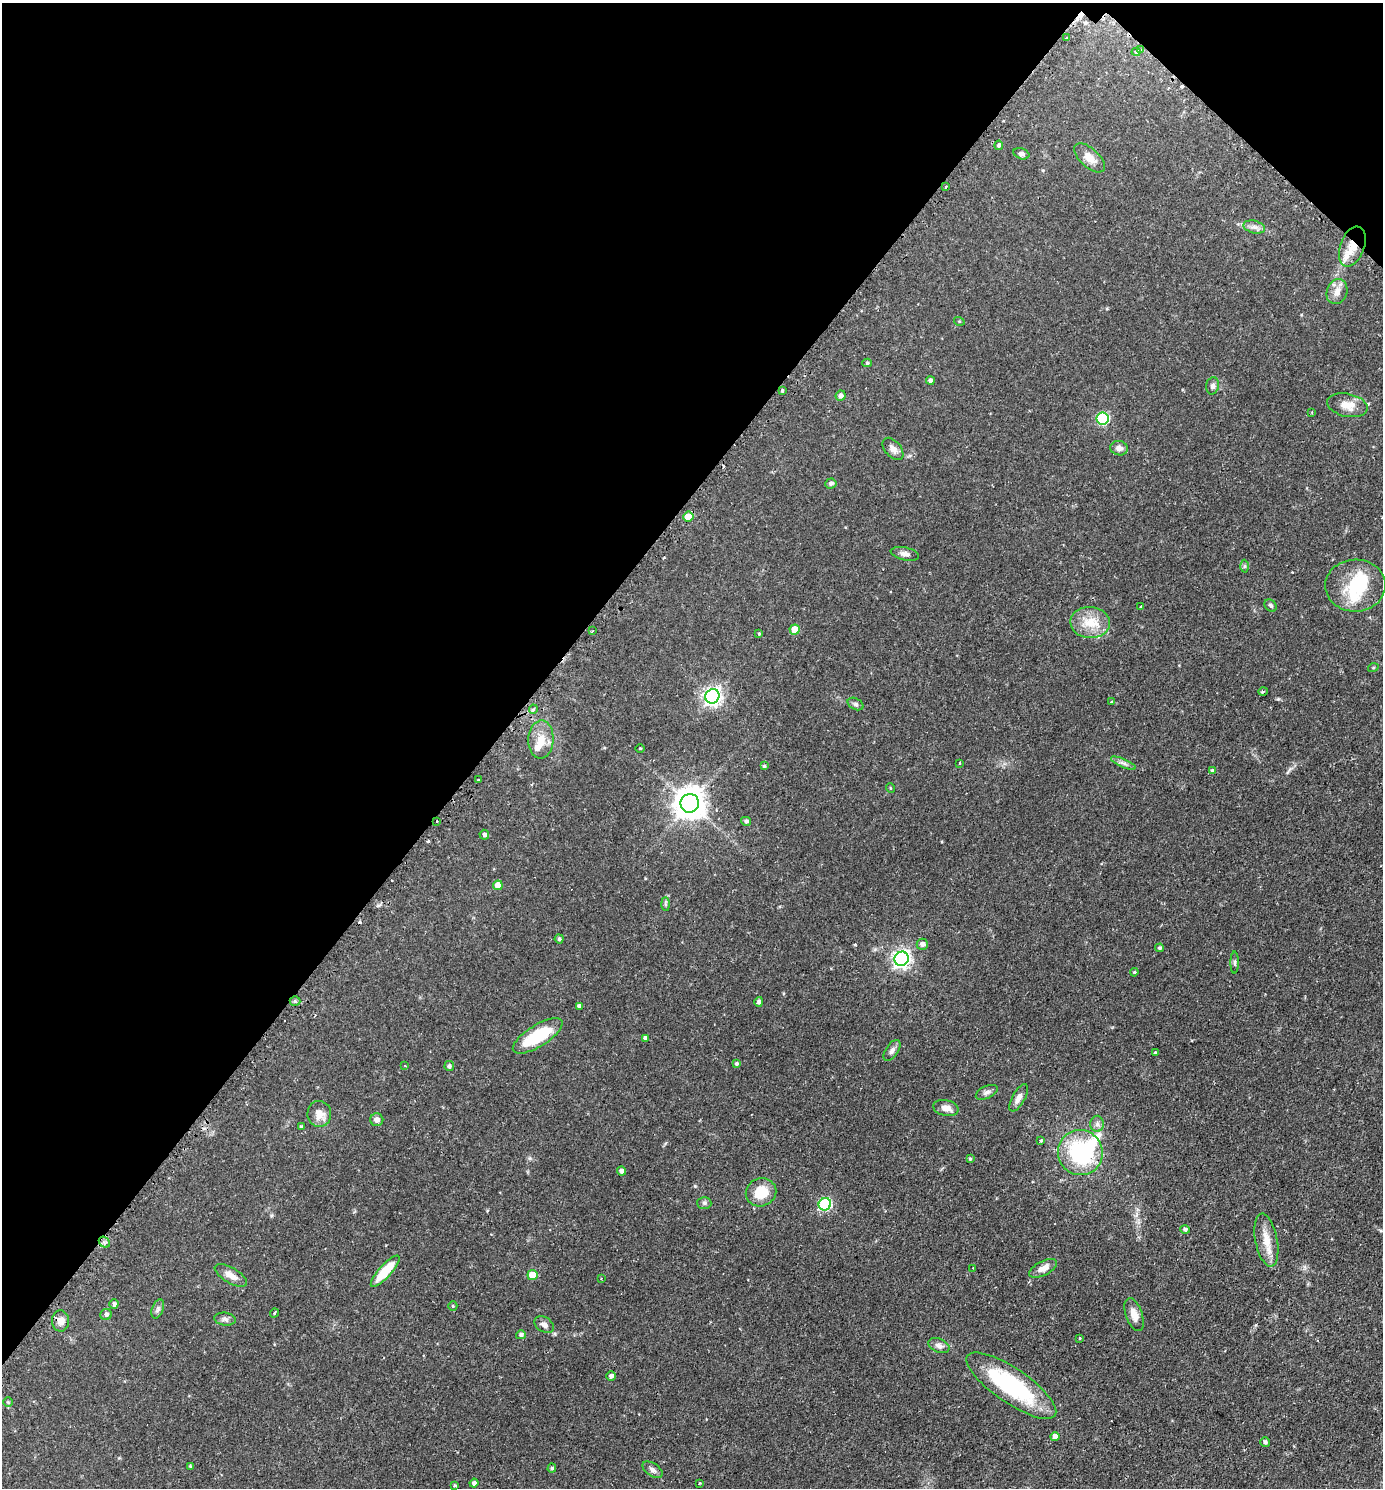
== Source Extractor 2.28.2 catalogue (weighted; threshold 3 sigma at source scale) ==
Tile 2 of 4 x 4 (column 2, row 1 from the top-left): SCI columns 1697-3077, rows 4492-5977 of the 6013 x 6010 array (HDU 1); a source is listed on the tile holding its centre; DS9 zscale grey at full resolution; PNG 1385 x 1490 px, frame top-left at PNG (2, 3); each listed source drawn as its Kron ellipse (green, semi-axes under 4 px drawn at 4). Shown black and unused: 38% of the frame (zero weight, under 2 of 3 exposures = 3% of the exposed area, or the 3 px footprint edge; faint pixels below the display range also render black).
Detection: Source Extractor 2.28.2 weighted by HDU 2 'WHT'; one run over the whole footprint, this tile lists its part. Background 0.0809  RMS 0.0053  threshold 0.0237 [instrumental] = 3 sigma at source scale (4.5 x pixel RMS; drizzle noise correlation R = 1.50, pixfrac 1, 0.05/0.05 arcsec/px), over >= 5 px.
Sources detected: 126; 3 inside a brighter object's white glare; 7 cosmic-ray / hot-pixel residue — neither listed nor drawn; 2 inside a brighter listed object's ellipse — not listed separately; the other 114 listed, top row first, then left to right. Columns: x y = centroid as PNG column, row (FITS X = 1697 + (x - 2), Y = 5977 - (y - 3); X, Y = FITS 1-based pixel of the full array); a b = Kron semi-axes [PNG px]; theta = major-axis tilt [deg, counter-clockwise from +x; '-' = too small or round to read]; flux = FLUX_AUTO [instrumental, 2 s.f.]
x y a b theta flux
1067 38 3 3 - 0.88
1140 50 4 4 - 0.95
1136 52 4 3 - 0.93
999 145 5 4 - 1.1
1021 154 8 5 -20 1.5
1090 158 19 9 -42 5.1
946 186 3 2 - 0.83
1254 227 11 6 -14 2.2
1352 246 21 12 69 10
1337 292 13 10 69 3.9
959 321 5 3 - 0.42
867 363 5 4 - 0.8
930 381 4 4 - 1.4
1212 386 8 6 79 1.7
782 391 3 3 - 1.1
841 396 5 5 - 1.8
1347 405 20 11 -12 6.4
1312 412 4 3 - 0.47
1103 418 6 6 - 51
1119 448 8 7 - 2.5
893 449 13 8 -50 2.7
831 483 5 5 - 1.4
688 517 5 5 - 9.1
905 554 14 6 -12 2.3
1245 566 6 4 89 0.75
1355 586 30 26 1 25
1271 605 7 5 -45 1
1141 606 3 2 - 0.67
1090 622 20 15 -3 11
795 630 5 5 - 7.8
592 631 3 2 - 0.52
759 634 3 3 - 0.57
1373 668 5 3 - 0.5
1263 691 4 3 - 0.55
712 696 7 7 - 200
1111 702 3 3 - 0.42
856 704 8 5 -28 1.2
533 709 4 4 - 0.72
541 739 19 12 87 7.6
640 748 4 3 - 0.43
960 763 3 2 - 0.46
1123 763 13 4 -23 1.7
764 766 3 3 - 0.7
1212 770 4 3 - 0.86
479 780 3 3 - 1.6
890 788 5 3 - 0.42
690 803 9 9 - 820
437 821 3 2 - 0.38
746 821 5 4 - 1.2
484 835 5 5 - 1.4
498 885 5 5 - 5.7
666 904 7 4 -89 0.95
559 939 4 4 - 0.93
922 944 6 5 - 2
1160 948 4 4 - 0.92
901 959 7 7 - 200
1235 963 11 4 90 0.87
1134 972 4 4 - 0.56
295 1001 5 5 - 0.77
759 1002 5 4 - 1.3
579 1006 4 4 - 1.5
538 1036 28 10 32 25
645 1038 4 4 - 1.5
892 1050 12 6 55 1.9
1155 1053 3 3 - 1
736 1064 4 4 - 0.95
405 1066 3 3 - 0.57
449 1066 5 5 - 1.1
987 1092 11 6 25 1.8
1019 1098 15 6 61 3
946 1108 13 8 -13 3.6
319 1114 13 12 - 5.2
377 1120 6 6 - 2.3
1097 1124 8 6 -90 1.9
301 1127 4 3 - 1
1041 1141 3 3 - 1
1080 1152 23 22 - 52
970 1159 4 3 - 0.6
621 1171 4 4 - 1.9
761 1192 15 14 - 12
704 1203 7 6 - 1.2
825 1204 6 6 - 50
1185 1229 5 4 - 1.1
1266 1240 27 11 -79 8.1
104 1242 6 5 - 1.2
973 1268 2 2 - 0.34
1043 1268 15 7 27 3.9
385 1271 20 6 48 17
231 1275 18 7 -30 4
532 1275 5 5 - 10
601 1279 3 2 - 0.34
114 1304 5 4 - 1.4
453 1306 5 4 - 0.57
158 1309 10 5 69 1.5
274 1313 5 3 - 1.6
106 1314 6 5 - 1.5
1134 1315 17 8 -70 4.5
225 1319 10 6 -7 1.8
60 1321 10 8 -87 3.8
544 1325 10 7 -35 2.3
521 1335 5 4 - 1.3
1079 1338 3 3 - 0.51
939 1346 11 6 -23 2.2
611 1376 5 4 - 1.6
1011 1386 53 17 -34 53
8 1402 4 4 - 0.5
1055 1436 4 4 - 3
1265 1442 5 4 - 1.3
190 1466 3 3 - 0.56
552 1468 5 4 - 0.95
653 1470 11 6 -33 1.9
474 1483 4 4 - 1.7
700 1483 3 2 - 0.36
455 1485 4 3 - 0.56
Overlapping masked pixels (flux is a lower limit): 1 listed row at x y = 1352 246
Unlisted compact peaks at least as high as the median listed source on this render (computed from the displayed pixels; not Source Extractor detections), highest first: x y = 1278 699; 695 1186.